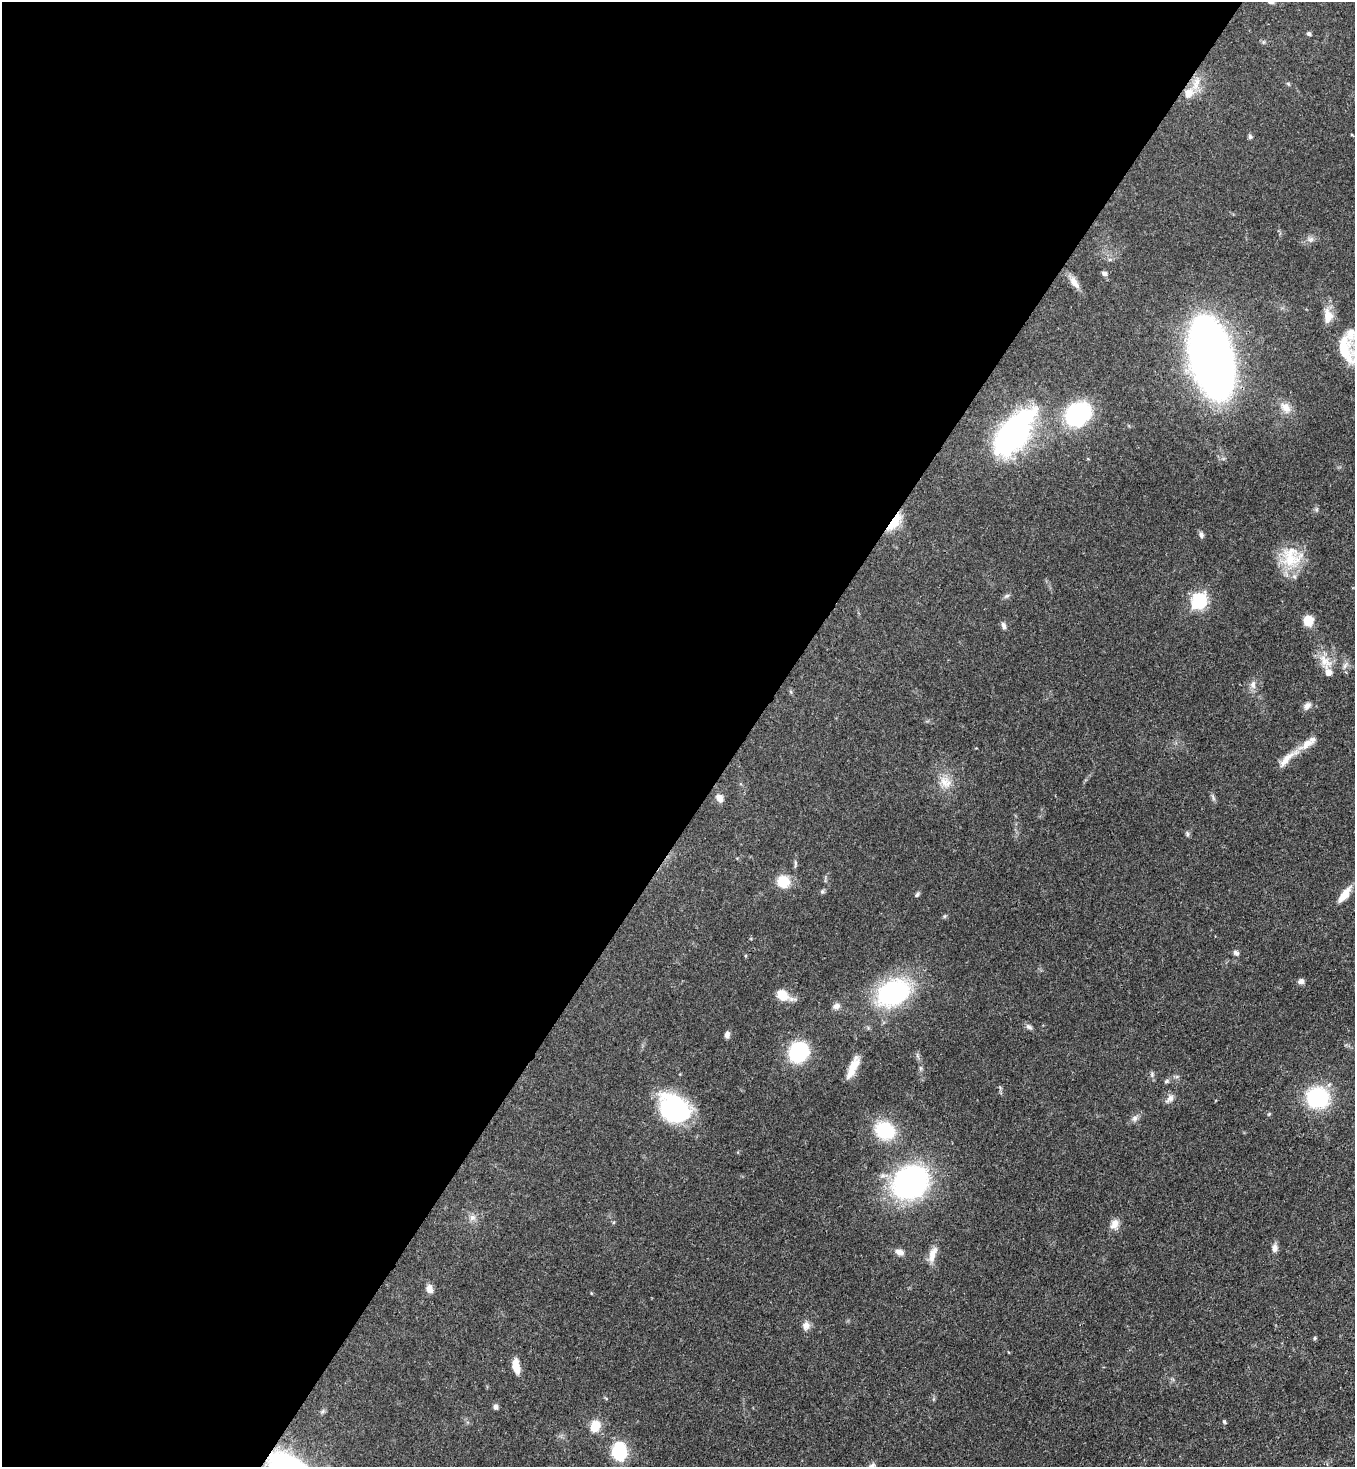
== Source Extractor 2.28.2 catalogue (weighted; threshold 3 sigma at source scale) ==
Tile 5 of 4 x 4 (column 1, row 2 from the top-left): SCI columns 364-1716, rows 2991-4455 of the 6001 x 5979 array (HDU 1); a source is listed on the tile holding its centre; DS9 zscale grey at full resolution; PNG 1357 x 1469 px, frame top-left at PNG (2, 2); no overlay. Shown black and unused: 55% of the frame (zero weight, under 3 of 4 exposures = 7% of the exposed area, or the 3 px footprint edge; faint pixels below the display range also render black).
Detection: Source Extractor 2.28.2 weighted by HDU 2 'WHT'; one run over the whole footprint, this tile lists its part. Background 0.0679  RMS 0.0035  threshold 0.0158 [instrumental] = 3 sigma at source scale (4.5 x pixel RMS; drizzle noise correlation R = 1.50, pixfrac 1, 0.05/0.05 arcsec/px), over >= 5 px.
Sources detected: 74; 4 inside a brighter listed object's ellipse — not listed separately; the other 70 listed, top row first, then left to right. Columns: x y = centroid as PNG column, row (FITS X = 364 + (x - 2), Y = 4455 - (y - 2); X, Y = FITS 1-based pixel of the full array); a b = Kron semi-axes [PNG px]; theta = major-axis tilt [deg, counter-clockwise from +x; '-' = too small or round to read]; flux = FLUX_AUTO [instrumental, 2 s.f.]
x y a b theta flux
1309 34 6 5 - 0.66
1197 82 14 10 -90 4.1
1189 93 13 11 57 5
1250 137 7 5 -75 0.7
1311 239 10 5 26 1.3
1104 273 7 6 - 1.1
1074 282 18 9 -55 3.1
1328 316 19 12 -85 4.7
1345 349 35 18 -71 14
1211 358 46 23 -76 500
1286 407 17 12 -45 3.7
1078 414 23 18 44 41
1014 432 50 24 53 83
1316 509 6 4 -72 0.57
895 522 25 10 52 7.5
1201 535 8 6 -76 1.1
1291 557 30 28 7 13
1007 596 9 5 27 0.86
1199 601 7 7 - 78
1308 620 7 7 - 11
1004 626 10 6 -75 1.2
1325 661 26 14 -59 5.7
1345 665 11 5 65 1.3
1253 685 12 8 -90 1.9
1307 706 11 8 40 1.7
1288 758 38 9 42 5.3
945 782 20 16 -48 5.7
719 798 9 7 -61 2.7
1213 798 10 4 -68 0.82
1187 834 7 5 -70 0.68
795 864 13 4 88 0.89
783 882 15 14 - 7.3
822 891 7 5 68 0.68
917 894 8 5 39 0.65
1345 894 22 8 53 4.8
945 916 6 4 70 0.44
1236 953 8 6 -36 0.98
1301 981 7 6 - 1.4
893 993 37 26 31 45
782 995 17 13 -37 5.6
836 1006 10 8 22 1.6
1029 1027 10 6 -31 1
727 1035 8 6 78 1.3
798 1052 17 14 54 31
854 1065 23 11 52 4.8
920 1068 7 4 -90 0.64
1152 1075 7 5 90 0.82
1177 1076 7 4 19 0.61
1166 1081 7 5 28 0.71
1317 1097 16 15 - 39
1170 1099 13 7 48 1.8
674 1109 25 19 -38 60
1135 1118 9 8 - 1.3
885 1130 20 16 -27 20
911 1182 25 22 33 110
472 1217 10 8 45 1.7
1114 1224 14 11 73 2.7
1275 1248 10 7 83 1.7
899 1252 11 7 -23 1.9
932 1254 23 9 73 3.7
429 1289 9 7 -76 2.4
806 1326 11 9 70 2.1
1315 1338 5 4 - 0.46
516 1366 16 8 -80 4.8
934 1399 6 4 71 0.48
495 1407 6 5 - 1.1
323 1411 8 5 32 0.71
1224 1422 6 4 -72 0.57
595 1426 12 8 69 7.1
619 1452 13 11 83 24
Overlapping masked pixels (flux is a lower limit): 2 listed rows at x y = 1189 93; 895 522
Isophote crosses this tile's border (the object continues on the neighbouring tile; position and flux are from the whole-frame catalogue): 1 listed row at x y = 1345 349
Unlisted compact peaks at least as high as the median listed source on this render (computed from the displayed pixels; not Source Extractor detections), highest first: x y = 1269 1114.